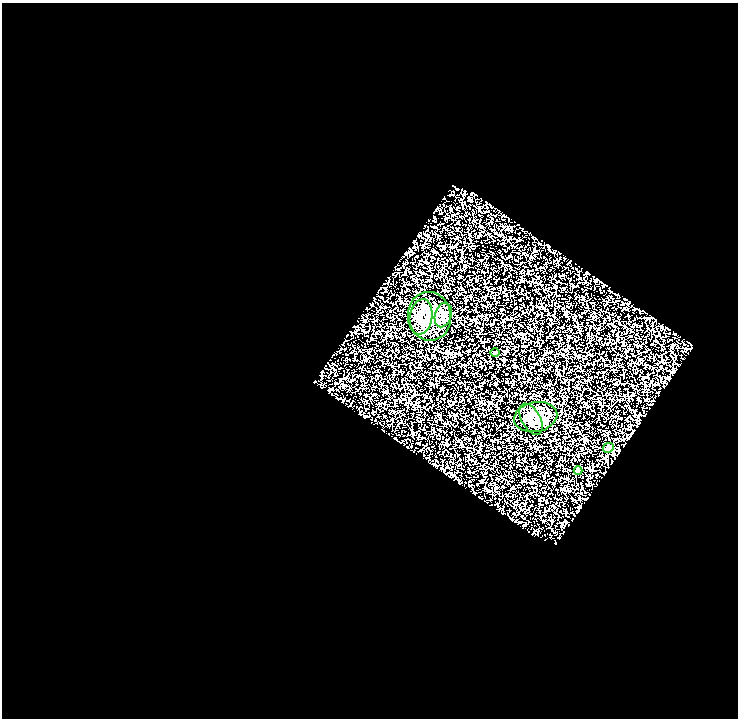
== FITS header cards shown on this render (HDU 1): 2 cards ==
NAXIS1  =                  736
NAXIS2  =                  716

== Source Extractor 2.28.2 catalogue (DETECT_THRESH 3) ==
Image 736 x 716 px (HDU 1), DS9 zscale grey, 1 PNG px = 1 image px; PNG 740 x 720 px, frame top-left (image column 1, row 716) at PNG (2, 3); each listed source drawn as its Kron ellipse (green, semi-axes under 4 px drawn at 4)
Background 1.03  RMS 2.2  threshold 6.61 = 3 sigma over >= 5 px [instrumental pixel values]
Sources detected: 8; all 8 listed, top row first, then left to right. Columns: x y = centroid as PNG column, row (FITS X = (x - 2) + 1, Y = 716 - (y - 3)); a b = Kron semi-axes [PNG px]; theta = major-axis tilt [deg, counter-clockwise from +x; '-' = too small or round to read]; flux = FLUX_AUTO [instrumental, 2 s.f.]
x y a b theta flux
443 315 13 8 74 920
429 316 24 21 -81 5300
421 317 18 11 81 1900
495 353 4 3 - 120
536 417 22 15 11 2300
531 419 17 9 -61 1400
608 448 5 4 - 600
578 471 4 3 - 300